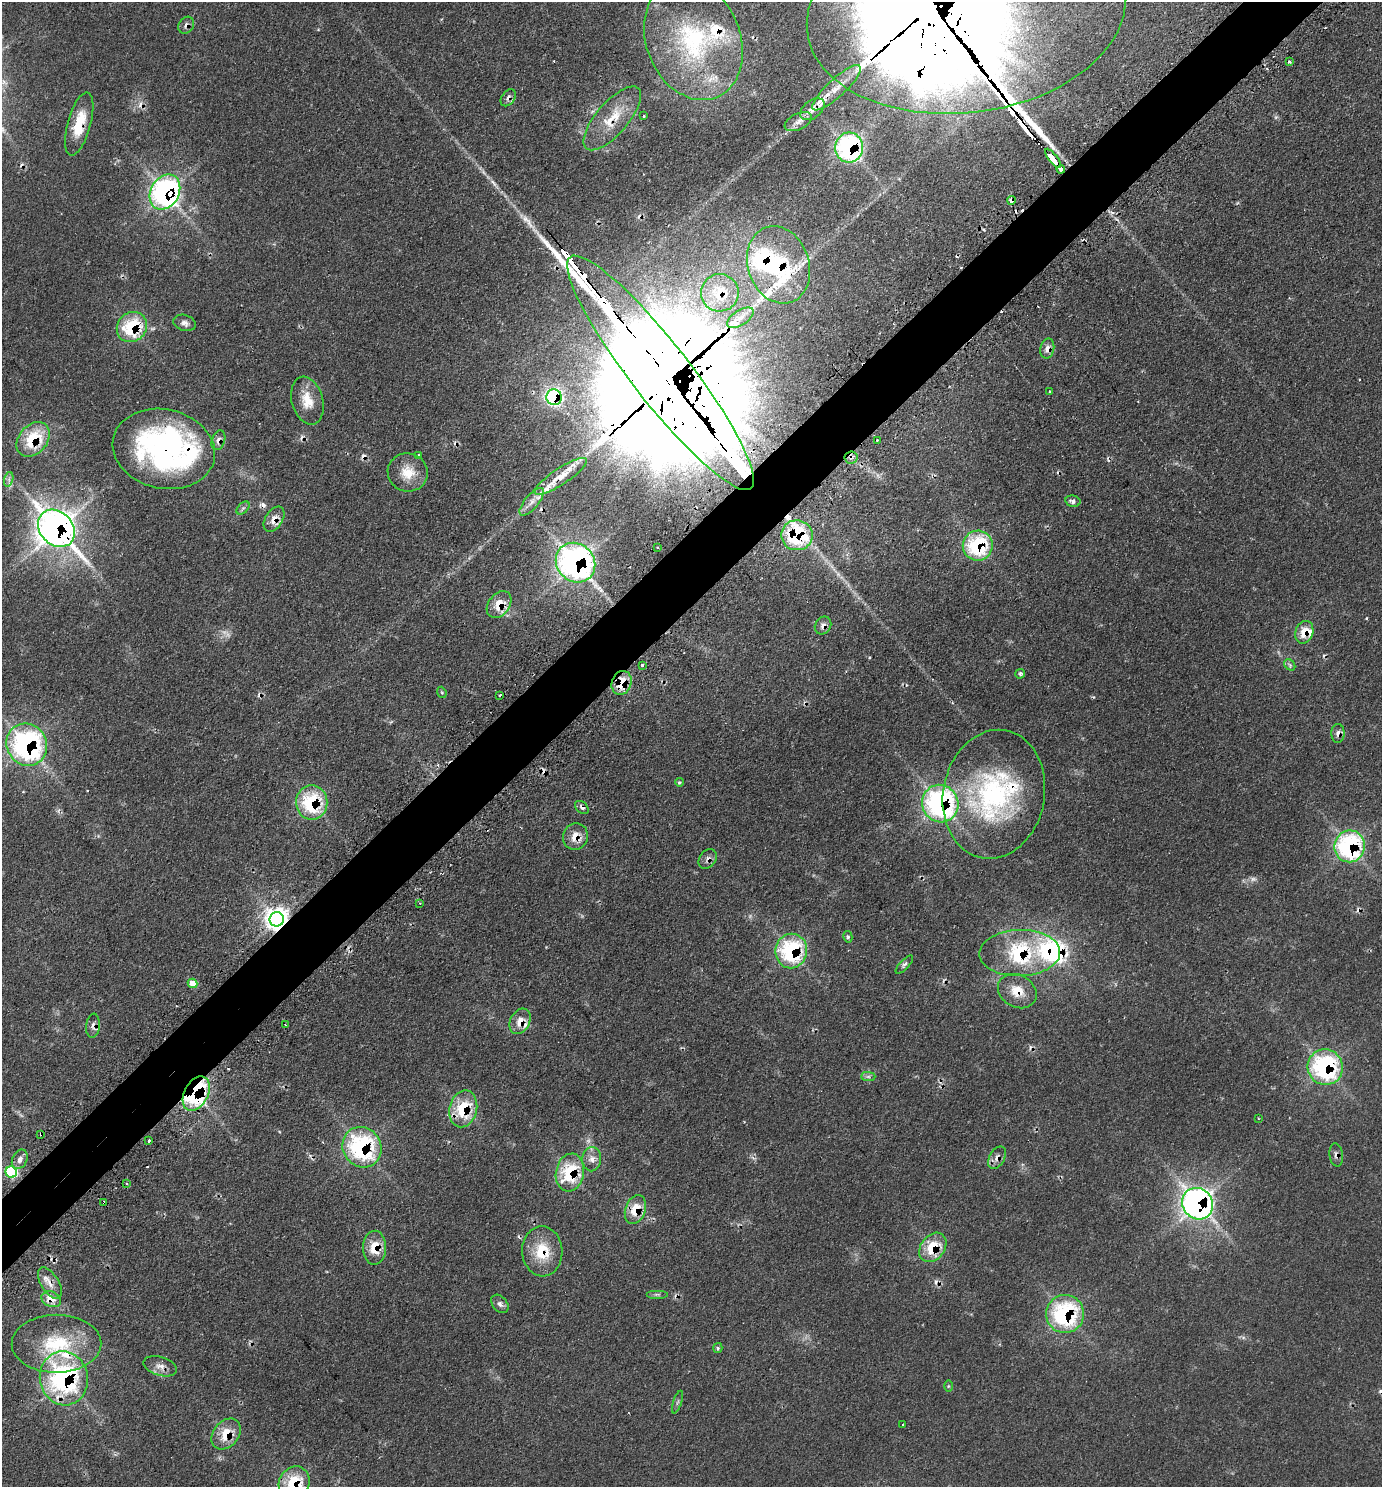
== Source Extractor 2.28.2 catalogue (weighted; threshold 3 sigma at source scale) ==
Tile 10 of 4 x 4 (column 2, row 3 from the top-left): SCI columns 1710-3089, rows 1537-3021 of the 6036 x 6039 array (HDU 1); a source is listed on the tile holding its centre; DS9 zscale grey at full resolution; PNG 1384 x 1489 px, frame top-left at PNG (2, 2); each listed source drawn as its Kron ellipse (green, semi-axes under 4 px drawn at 4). Shown black and unused: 5% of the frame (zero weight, under 2 of 3 exposures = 4% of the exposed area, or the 3 px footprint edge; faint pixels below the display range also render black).
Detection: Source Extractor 2.28.2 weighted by HDU 2 'WHT'; one run over the whole footprint, this tile lists its part. Background 0.136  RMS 0.0079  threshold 0.0356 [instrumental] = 3 sigma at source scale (4.5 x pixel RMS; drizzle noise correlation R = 1.50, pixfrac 1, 0.05/0.05 arcsec/px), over >= 5 px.
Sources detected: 160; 3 too faint to see at this stretch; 2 inside a brighter object's white glare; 28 cosmic-ray / hot-pixel residue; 1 long thin detection or spike segment (spike, bleed or trail) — neither listed nor drawn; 17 inside a brighter listed object's ellipse — not listed separately; the other 109 listed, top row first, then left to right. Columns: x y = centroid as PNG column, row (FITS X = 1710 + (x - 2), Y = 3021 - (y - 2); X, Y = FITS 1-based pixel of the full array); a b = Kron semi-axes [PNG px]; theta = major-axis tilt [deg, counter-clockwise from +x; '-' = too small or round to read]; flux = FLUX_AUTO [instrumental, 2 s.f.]
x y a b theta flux
966 13 160 100 7 12000
186 25 9 7 53 3.2
693 40 62 47 -68 120
1289 62 3 3 - 1.6
837 88 32 9 43 14
508 98 9 6 54 3.3
812 109 14 9 38 6.4
644 116 3 3 - 1.2
612 118 40 16 49 23
798 122 15 8 26 5.3
79 124 33 11 74 23
849 147 15 14 - 130
1053 158 12 3 -51 180
1061 169 4 3 - 190
165 192 18 14 61 150
1011 200 4 4 - 8
779 265 39 30 -71 110
720 293 19 18 - 26
740 318 15 7 33 6.1
185 323 11 8 -17 3.7
132 327 16 14 45 47
1047 349 10 7 78 5.5
660 373 147 29 -52 83000
1050 392 3 3 - 1.4
554 397 8 7 - 140
307 401 24 15 -75 16
33 439 19 14 49 39
218 440 10 6 71 3.5
877 440 3 2 - 0.91
164 449 52 39 -13 200
419 456 4 3 - 3.4
851 457 6 6 - 2.7
408 472 20 19 - 16
561 476 31 8 33 14
9 479 7 4 73 2.3
1073 501 7 5 -12 3.2
532 502 17 7 50 5.9
243 508 8 4 44 1.6
274 519 14 8 57 7.2
56 528 20 16 -47 790
797 535 16 15 - 71
978 546 15 15 - 67
658 548 3 2 - 0.81
575 563 21 18 -45 260
499 604 15 10 51 13
823 625 9 7 57 4.1
1304 632 12 8 70 12
642 665 4 3 - 1.9
1290 665 6 5 - 1.5
1020 674 5 4 - 1.7
621 683 12 9 71 21
442 692 6 4 -68 0.99
500 695 3 2 - 2.3
1338 733 9 6 87 4
27 745 21 20 - 160
679 782 4 4 - 1.1
994 794 65 50 79 140
312 803 17 15 -89 55
940 804 19 18 - 160
582 807 8 5 -41 2.7
575 837 13 12 - 11
1349 846 16 15 - 110
708 859 11 8 53 3.6
420 903 3 3 - 0.78
277 919 7 7 - 710
848 937 6 4 -78 1.3
791 951 17 16 - 78
1020 953 40 23 1 85
904 965 12 4 47 2
192 983 5 4 - 16
1017 991 20 16 -30 15
520 1021 13 9 62 8.9
285 1024 3 2 - 0.8
93 1026 12 6 84 3.7
1325 1067 18 17 - 100
868 1076 7 4 0 1.6
196 1093 18 12 62 99
463 1109 19 13 76 35
1258 1118 3 2 - 0.57
41 1134 4 3 - 1.2
149 1141 3 3 - 3.7
362 1147 21 19 -57 97
1336 1155 12 6 -82 3
997 1158 12 7 61 4.5
20 1159 10 7 64 3.9
592 1159 12 9 88 6.1
11 1172 5 5 - 98
570 1173 19 14 80 41
126 1183 4 2 - 0.81
104 1203 3 2 - 0.92
1198 1204 16 15 - 340
635 1209 15 10 70 16
933 1247 16 12 52 24
375 1248 17 11 88 16
542 1251 25 20 -87 26
50 1283 17 9 -58 6.7
657 1294 11 2 0 1.3
51 1299 10 7 -23 9.9
500 1304 10 7 -50 3
1065 1314 19 19 - 92
56 1344 45 29 0 54
718 1348 5 4 - 1.1
160 1366 17 9 -17 6.1
64 1378 27 24 -78 140
948 1386 6 4 89 1.1
677 1402 12 3 72 1.4
903 1424 3 3 - 1.1
226 1434 17 12 50 17
294 1483 17 15 60 31
Overlapping masked pixels (flux is a lower limit): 65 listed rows (the first 20) at x y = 966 13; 186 25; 508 98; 612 118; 79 124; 849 147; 1053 158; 1061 169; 165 192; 1011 200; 779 265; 720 293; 132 327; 1047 349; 660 373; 554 397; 33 439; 218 440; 164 449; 851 457
Isophote crosses this tile's border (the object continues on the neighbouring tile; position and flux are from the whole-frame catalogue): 2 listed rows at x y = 966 13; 294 1483